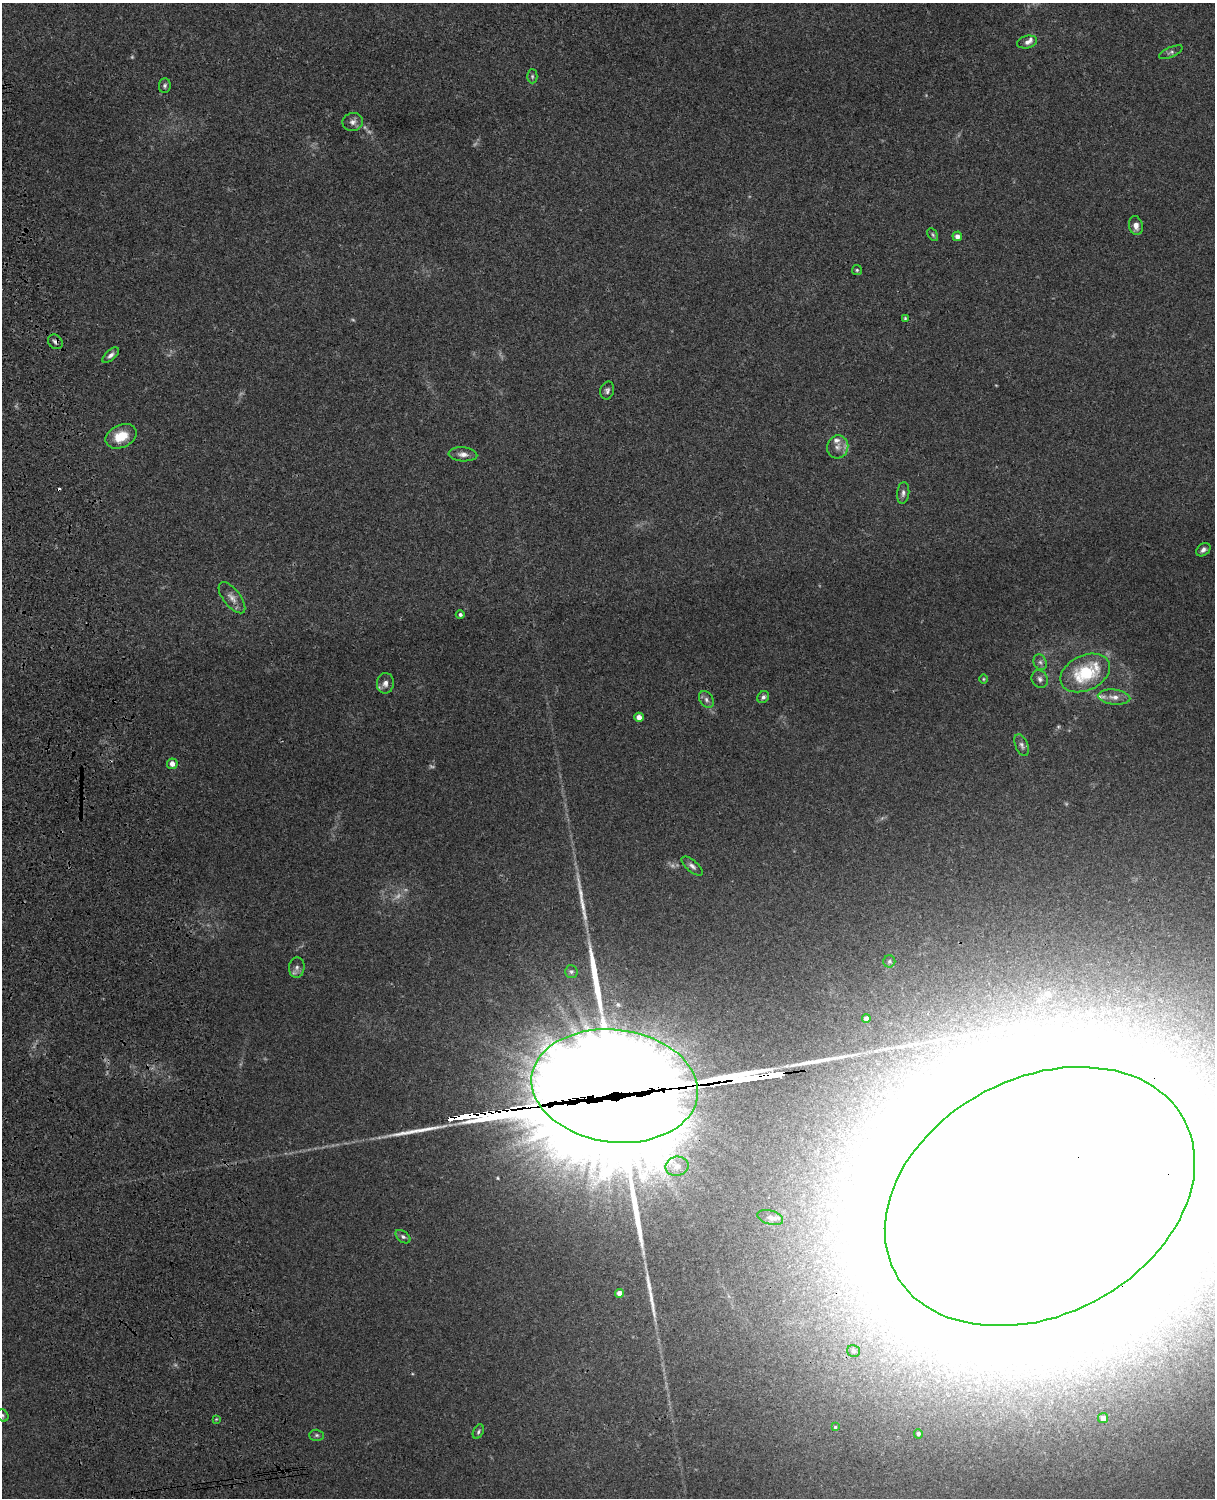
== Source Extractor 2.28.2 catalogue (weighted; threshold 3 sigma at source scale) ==
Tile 7 of 4 x 3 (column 3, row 2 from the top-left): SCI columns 2544-3756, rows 1661-3156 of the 5089 x 4928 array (HDU 1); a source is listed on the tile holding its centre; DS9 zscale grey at full resolution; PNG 1217 x 1500 px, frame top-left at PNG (2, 3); each listed source drawn as its Kron ellipse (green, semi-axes under 4 px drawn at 4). Shown black and unused: <1% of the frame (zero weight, under 3 of 4 exposures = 6% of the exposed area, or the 3 px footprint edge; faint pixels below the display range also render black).
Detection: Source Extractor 2.28.2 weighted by HDU 2 'WHT'; one run over the whole footprint, this tile lists its part. Background 0.134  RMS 0.0069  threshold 0.0312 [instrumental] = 3 sigma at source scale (4.5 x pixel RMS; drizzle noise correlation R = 1.50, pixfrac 1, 0.05/0.05 arcsec/px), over >= 5 px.
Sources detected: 85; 8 too faint to see at this stretch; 14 inside a brighter object's white glare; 1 cosmic-ray / hot-pixel residue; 8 long thin detections or spike segments (spike, bleed or trail) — neither listed nor drawn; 4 inside a brighter listed object's ellipse — not listed separately; the other 50 listed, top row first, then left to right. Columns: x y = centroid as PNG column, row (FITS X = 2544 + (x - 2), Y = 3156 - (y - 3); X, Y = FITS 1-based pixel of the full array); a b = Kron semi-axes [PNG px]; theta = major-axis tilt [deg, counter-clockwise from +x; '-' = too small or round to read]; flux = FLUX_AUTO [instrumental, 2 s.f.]
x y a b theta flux
1027 42 10 6 12 2.8
1171 52 12 5 24 1.9
532 76 7 5 -90 1.3
165 86 7 6 - 1.6
353 122 10 9 - 3.6
1136 226 9 7 -78 4.4
933 235 7 4 -59 1.1
957 236 5 5 - 4
857 270 5 5 - 0.98
905 318 4 4 - 0.91
55 342 8 6 -45 2.3
111 355 10 5 41 2.5
607 390 9 7 75 2.1
121 436 16 11 24 15
838 447 12 10 75 5.2
463 454 14 7 -4 4.1
903 493 11 6 84 2.4
1203 550 8 6 39 2.5
232 598 18 8 -52 5.5
460 615 4 4 - 1.7
1040 662 8 6 -62 2.1
1085 673 26 17 25 39
983 679 5 3 - 0.67
1040 679 9 7 -56 2.5
385 683 10 8 83 4.1
763 697 6 5 - 1.9
1114 697 16 7 -6 5
706 700 9 6 -54 2.5
639 717 5 4 - 4
1022 745 11 6 -68 2.5
172 764 5 5 - 4.6
692 866 13 5 -41 2.7
889 961 6 6 - 1.2
297 967 10 7 85 3
571 972 6 6 - 1.5
866 1019 4 4 - 3.2
615 1086 83 56 -7 24000
677 1166 11 9 10 5.8
1040 1196 164 118 28 15000
770 1218 13 7 -17 3.5
403 1237 8 5 -37 1.9
619 1293 4 4 - 4.7
853 1351 6 6 - 1.5
3 1415 6 5 - 1.2
1103 1418 5 5 - 3.8
216 1419 3 3 - 0.59
835 1427 3 3 - 0.86
478 1432 8 5 63 1.5
918 1434 5 4 - 1.6
317 1435 7 5 -1 1.5
Overlapping masked pixels (flux is a lower limit): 3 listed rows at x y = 55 342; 615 1086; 1040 1196
Isophote crosses this tile's border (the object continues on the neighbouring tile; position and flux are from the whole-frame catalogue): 2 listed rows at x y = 1040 1196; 3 1415